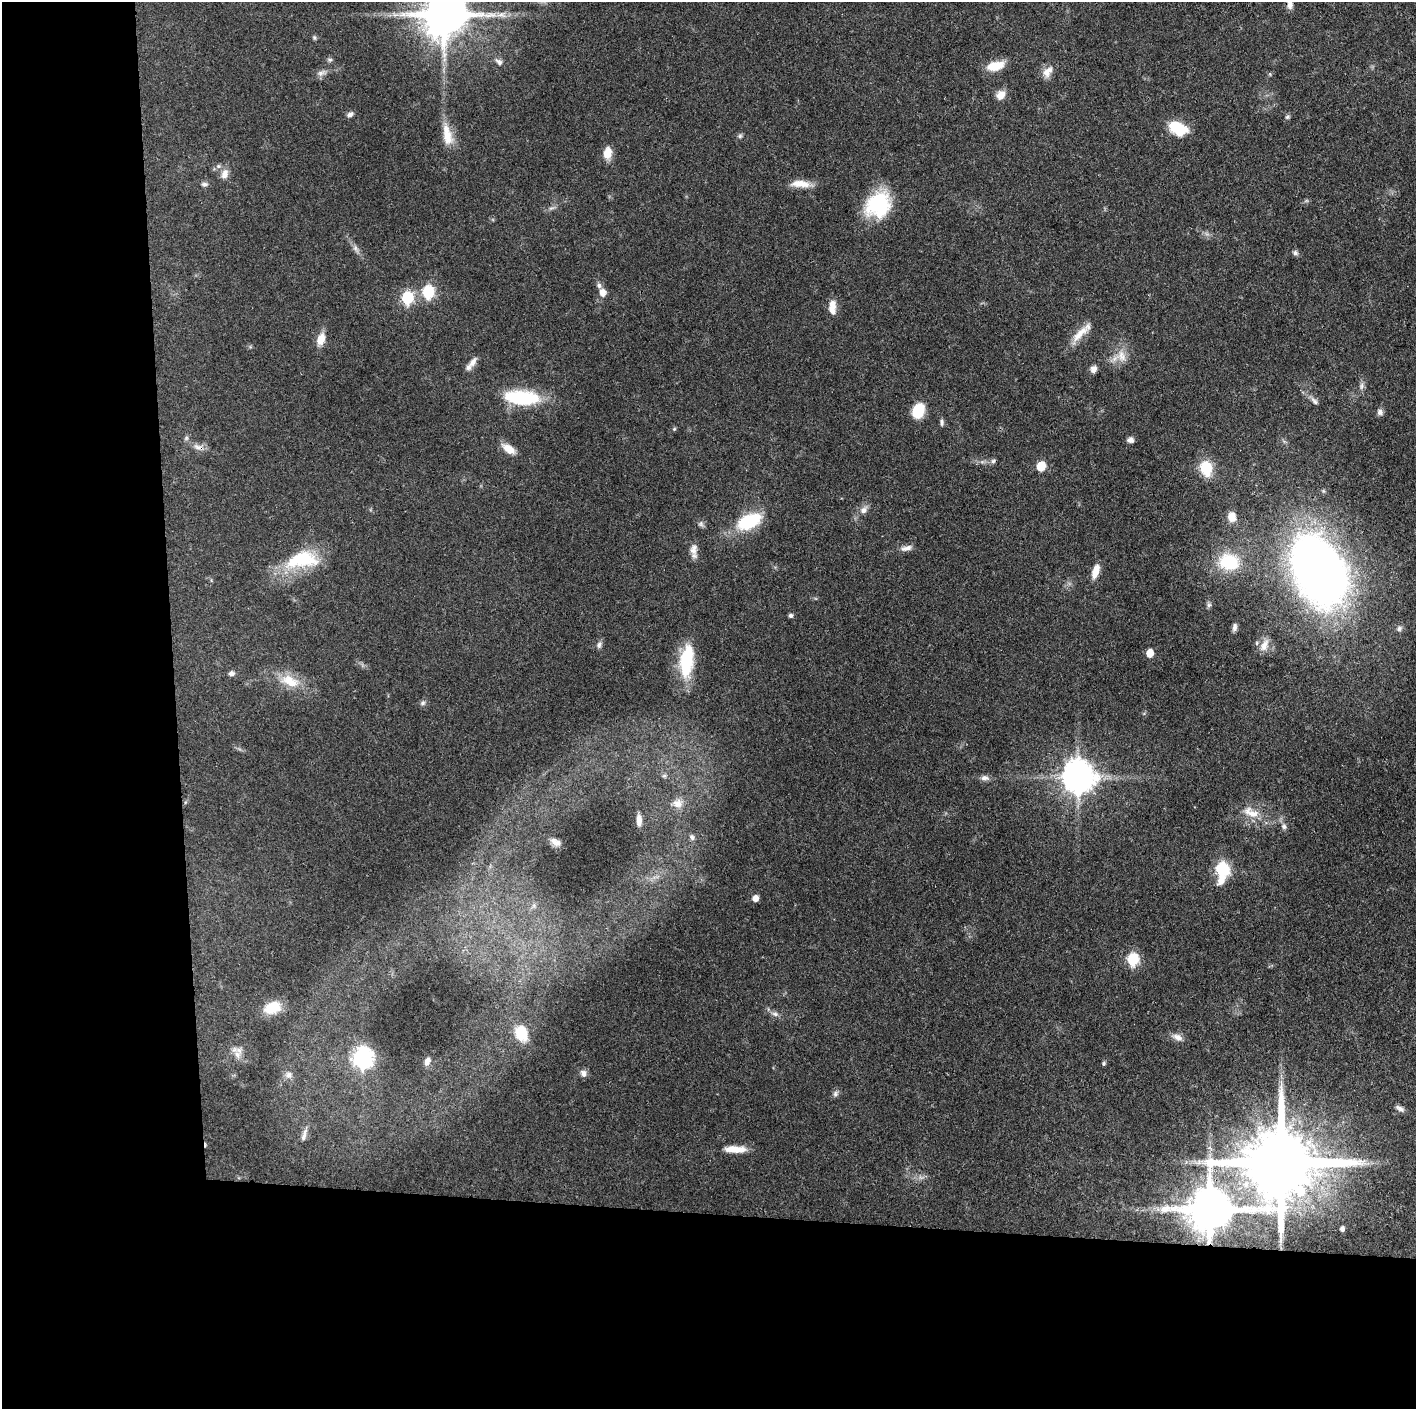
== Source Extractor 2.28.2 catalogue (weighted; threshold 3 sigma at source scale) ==
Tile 7 of 3 x 3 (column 1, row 3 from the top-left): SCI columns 1-1414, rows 1-1407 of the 4241 x 4221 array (HDU 1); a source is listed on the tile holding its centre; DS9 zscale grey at full resolution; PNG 1418 x 1411 px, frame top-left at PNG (2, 2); no overlay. Shown black and unused: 24% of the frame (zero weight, under 3 of 4 exposures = <1% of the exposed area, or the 3 px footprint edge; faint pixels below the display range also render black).
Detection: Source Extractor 2.28.2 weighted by HDU 2 'WHT'; one run over the whole footprint, this tile lists its part. Background 0.087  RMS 0.004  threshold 0.0179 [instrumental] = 3 sigma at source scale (4.5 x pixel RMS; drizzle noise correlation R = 1.50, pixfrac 1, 0.05/0.05 arcsec/px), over >= 5 px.
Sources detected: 106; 2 too faint to see at this stretch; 1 cosmic-ray / hot-pixel residue — not listed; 4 inside a brighter listed object's ellipse — not listed separately; the other 99 listed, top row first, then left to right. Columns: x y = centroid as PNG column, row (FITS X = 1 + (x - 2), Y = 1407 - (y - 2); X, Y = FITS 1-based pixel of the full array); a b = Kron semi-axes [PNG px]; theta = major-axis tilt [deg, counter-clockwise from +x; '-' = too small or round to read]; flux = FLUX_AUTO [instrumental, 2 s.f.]
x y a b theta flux
1290 4 13 8 -76 2.4
444 15 13 12 - 1900
501 15 17 8 -1 3.5
314 38 6 5 - 0.65
330 60 7 5 1 0.81
499 62 11 7 -40 1.6
995 66 21 10 13 7.6
322 73 14 7 19 2
1046 73 14 11 -90 3.2
1001 95 12 9 58 3.7
350 114 9 6 27 1.3
1287 117 6 5 - 0.83
1177 128 21 13 -26 13
447 135 31 12 -78 7.8
740 136 6 6 - 0.82
607 153 15 10 80 4.5
218 166 7 6 - 0.99
225 174 13 8 72 3
204 184 9 6 1 1.1
801 184 26 8 -4 5.6
878 204 31 25 47 26
551 208 11 4 26 1.2
356 249 13 6 -62 1.8
1295 253 8 6 -17 1.1
428 292 7 6 - 45
603 292 9 8 - 2.9
407 298 7 6 - 38
832 307 17 8 -90 4.5
1079 334 32 10 46 6.6
321 339 15 9 72 4.8
1121 356 19 13 -68 5.8
472 362 15 7 54 2.6
1093 369 9 8 - 1.9
1362 386 11 6 68 1.6
522 398 42 17 -5 24
1314 401 13 6 -45 1.7
918 411 16 12 69 9.8
1380 412 9 7 -87 1.6
942 422 9 5 -84 1
674 429 5 5 - 0.56
186 438 7 5 47 0.8
1130 440 7 6 - 1.7
198 447 15 8 -16 2.7
508 449 17 8 -35 4.9
993 461 9 5 11 1.1
1041 466 6 5 - 16
1206 468 16 12 -77 12
864 510 12 8 51 2.5
1232 517 11 9 -89 4.5
749 521 22 12 26 27
701 524 10 7 -35 1.2
906 548 17 7 14 2.3
693 549 17 10 -88 3.2
302 560 46 22 9 23
1229 562 25 20 -7 19
1318 570 52 32 -65 470
1095 571 18 7 72 4.7
1209 605 7 6 - 0.94
791 615 5 5 - 0.93
1234 627 10 5 81 1.6
1399 628 8 7 - 1.4
599 645 10 7 71 1.4
1264 645 18 10 66 3.9
1150 653 6 5 - 7.2
687 661 38 15 84 23
232 673 7 6 - 1.5
290 681 30 15 -19 10
423 703 8 6 36 1
664 776 7 5 -42 0.81
1078 777 10 10 - 820
985 778 12 7 -3 1.8
677 803 16 12 4 4.2
1251 812 26 13 -24 7.3
639 820 13 6 -88 2.7
1284 826 8 6 -84 1.3
692 837 8 7 - 1.4
555 842 13 8 -29 2.4
1222 870 9 6 83 72
755 898 5 5 - 3.3
534 906 8 6 71 1.2
1133 959 7 6 - 41
272 1008 20 14 20 8.8
775 1014 11 6 -16 1.6
521 1033 18 14 -67 11
1177 1037 15 8 -22 2.6
237 1054 13 11 -72 3.2
363 1058 8 7 - 220
427 1061 10 6 65 2
1104 1063 5 4 - 0.73
583 1073 10 7 -68 1.8
288 1075 10 9 - 2
835 1094 9 7 60 1.2
1400 1109 13 6 -29 1.7
304 1135 22 6 75 2.2
735 1149 24 7 -1 6.4
1199 1162 7 4 72 0.71
1281 1163 22 18 -2 5700
1210 1209 14 12 2 2100
1342 1229 5 4 - 1.4
Overlapping masked pixels (flux is a lower limit): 3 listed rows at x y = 198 447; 1281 1163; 1210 1209
Isophote crosses this tile's border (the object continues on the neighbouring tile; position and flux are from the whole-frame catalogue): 2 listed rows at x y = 1290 4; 444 15